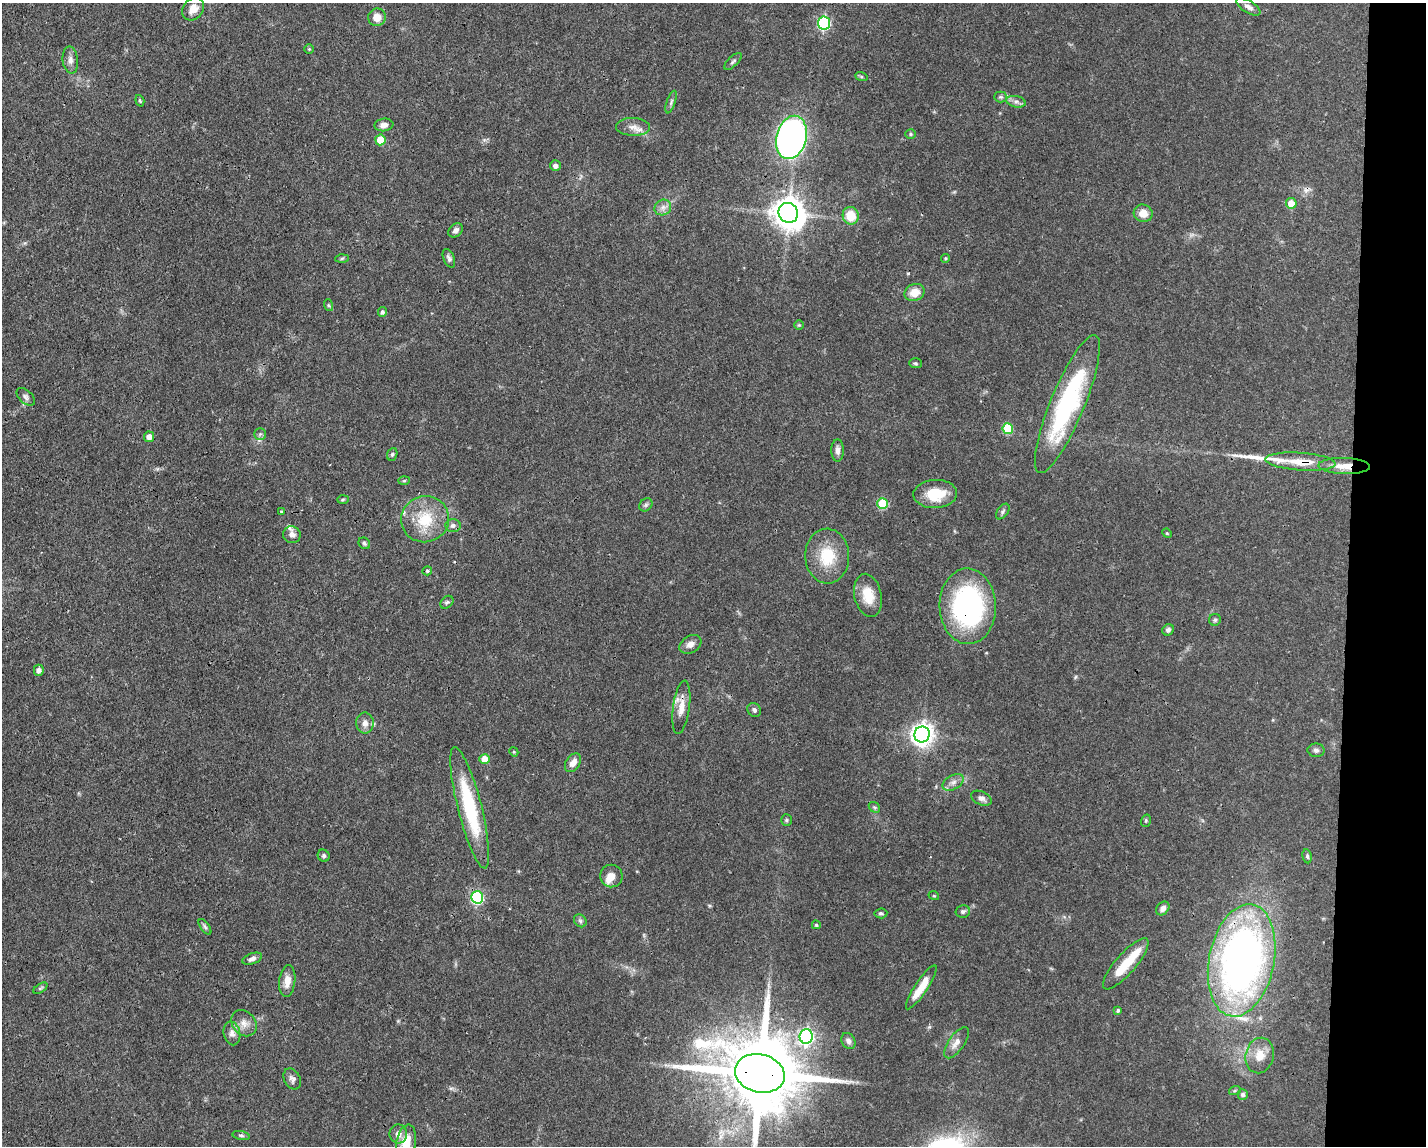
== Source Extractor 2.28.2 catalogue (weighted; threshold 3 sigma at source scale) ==
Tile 9 of 3 x 4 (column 3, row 3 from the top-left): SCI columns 2956-4379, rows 1145-2288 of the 4598 x 4575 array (HDU 1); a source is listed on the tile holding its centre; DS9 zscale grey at full resolution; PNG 1428 x 1148 px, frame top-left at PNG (2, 3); each listed source drawn as its Kron ellipse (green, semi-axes under 4 px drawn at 4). Shown black and unused: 6% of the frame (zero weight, under 3 of 4 exposures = <1% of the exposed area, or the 3 px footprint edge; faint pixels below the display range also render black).
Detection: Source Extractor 2.28.2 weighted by HDU 2 'WHT'; one run over the whole footprint, this tile lists its part. Background 0.0632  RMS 0.0038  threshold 0.0171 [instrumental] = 3 sigma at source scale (4.5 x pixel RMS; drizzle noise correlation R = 1.50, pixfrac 1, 0.05/0.05 arcsec/px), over >= 5 px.
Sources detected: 115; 1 inside a brighter object's white glare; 1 cosmic-ray / hot-pixel residue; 1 long thin detection or spike segment (spike, bleed or trail) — neither listed nor drawn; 5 inside a brighter listed object's ellipse — not listed separately; the other 107 listed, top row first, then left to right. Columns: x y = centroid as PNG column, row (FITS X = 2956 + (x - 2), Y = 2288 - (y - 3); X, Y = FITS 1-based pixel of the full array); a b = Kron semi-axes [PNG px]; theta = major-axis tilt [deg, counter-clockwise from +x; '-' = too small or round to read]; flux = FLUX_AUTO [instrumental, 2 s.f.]
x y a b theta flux
1248 7 14 6 -31 1.7
193 9 12 10 52 3.5
377 17 9 8 - 3.8
824 23 6 6 - 53
309 49 5 5 - 0.44
70 60 13 7 -83 2.1
733 61 11 5 44 0.88
861 76 6 4 -20 0.52
1001 97 6 5 - 0.72
140 101 6 4 -71 0.53
671 102 12 4 72 0.92
1016 102 10 5 -13 1.4
384 125 9 6 6 1.9
633 127 17 9 -2 3
911 134 5 5 - 0.52
791 137 22 15 76 190
380 140 5 5 - 8.4
555 166 5 5 - 1.5
1291 203 5 5 - 5.2
663 208 8 7 - 1.8
788 213 10 9 - 610
1143 213 9 8 - 4
851 216 9 8 - 7.7
456 230 8 6 44 1.7
342 258 6 4 3 0.48
449 258 10 5 -68 1.1
945 258 4 4 - 0.48
914 292 10 8 23 4.9
328 305 6 4 -71 0.49
382 312 5 4 - 0.83
799 325 5 4 - 0.4
915 363 6 5 - 0.59
26 397 11 6 -42 1.2
1067 404 74 17 68 54
1008 429 5 5 - 16
260 434 5 5 - 0.72
149 437 5 5 - 2.9
838 450 11 6 90 1.9
392 454 6 5 - 0.65
1301 462 35 9 -4 9
1344 466 26 8 -2 6.1
404 481 6 4 2 0.5
935 494 22 14 3 11
343 499 6 4 2 0.47
882 504 5 5 - 22
646 505 7 6 - 0.82
281 511 3 2 - 0.42
1003 511 9 5 53 0.85
425 519 24 23 - 13
453 525 7 6 - 1.1
1167 533 5 4 - 0.41
292 535 9 8 - 1.9
364 543 6 5 - 0.73
827 556 27 22 -88 14
427 571 5 4 - 0.67
868 595 22 13 -77 7.9
447 602 7 5 44 0.78
968 606 38 28 -88 71
1215 620 6 6 - 0.74
1168 630 6 5 - 1.1
690 644 12 8 31 2.4
39 670 6 5 - 1.4
681 707 27 8 82 4.8
754 710 7 6 - 1.1
365 723 10 9 - 2.2
922 735 8 7 - 260
1316 750 8 7 - 1.2
514 752 5 3 - 0.39
484 759 5 5 - 5.2
573 763 10 7 57 2.9
953 782 11 7 29 2
981 798 11 6 -25 1.6
874 807 6 4 -43 0.63
470 808 63 12 -76 28
786 820 5 5 - 0.56
1146 821 6 5 - 0.58
324 856 6 5 - 0.82
1307 856 7 4 -81 0.62
611 876 11 11 - 3.2
934 896 5 3 - 0.35
477 897 6 6 - 51
1163 908 7 6 - 1.7
963 911 7 6 - 1
881 913 6 5 - 0.69
580 921 7 5 -47 0.84
816 925 4 4 - 0.65
205 927 9 4 -54 0.84
252 959 10 5 20 1.3
1242 960 57 32 79 200
1126 964 33 10 49 11
287 981 16 8 83 3.8
921 987 26 6 56 7.1
40 988 8 4 33 0.63
1118 1010 4 4 - 0.81
244 1023 14 11 -48 3.4
232 1033 12 8 -78 2.1
806 1036 7 6 - 95
848 1041 8 6 -59 1.3
956 1043 18 8 55 2.8
1260 1055 18 14 78 5.8
760 1073 25 19 -14 5200
292 1079 11 8 -61 1.5
1235 1090 6 4 20 0.49
1243 1094 5 5 - 1
398 1134 9 9 - 2.4
241 1135 9 3 -11 0.67
406 1143 18 9 80 7.4
Overlapping masked pixels (flux is a lower limit): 6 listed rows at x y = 1301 462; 1344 466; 968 606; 681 707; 1242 960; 760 1073
Isophote crosses this tile's border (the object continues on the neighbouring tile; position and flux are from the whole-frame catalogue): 2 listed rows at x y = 760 1073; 406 1143